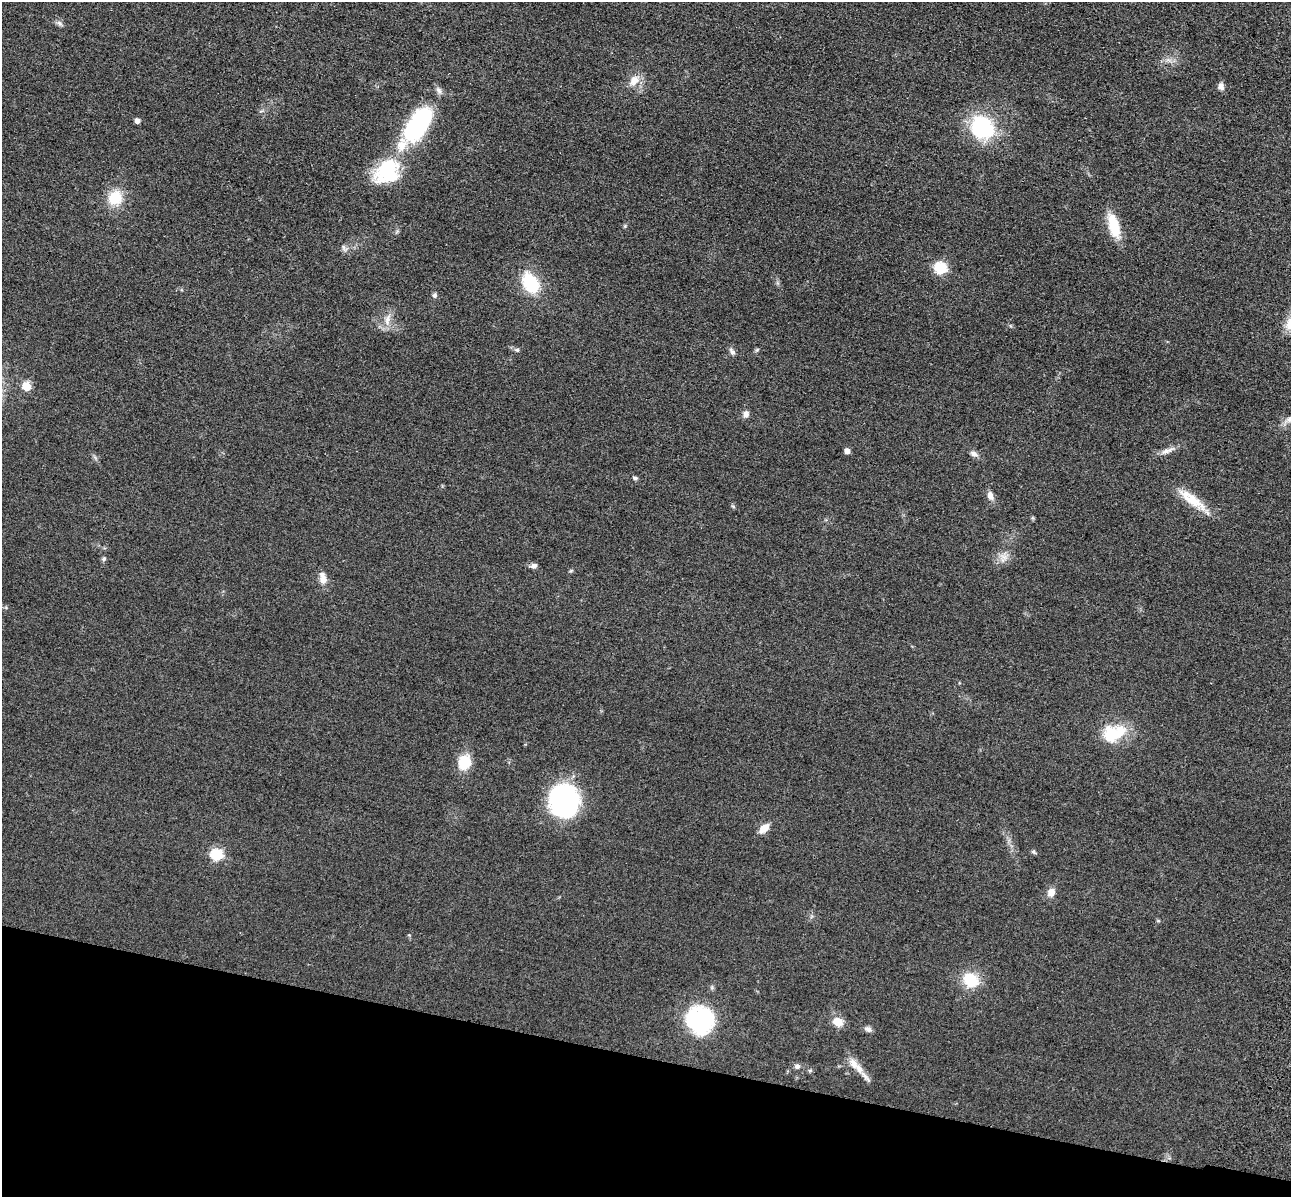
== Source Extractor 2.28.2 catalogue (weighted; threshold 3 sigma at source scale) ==
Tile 15 of 4 x 4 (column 3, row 4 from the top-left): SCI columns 2751-4039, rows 396-1590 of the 5350 x 5365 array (HDU 1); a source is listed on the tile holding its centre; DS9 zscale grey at full resolution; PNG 1293 x 1199 px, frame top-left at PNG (2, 2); no overlay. Shown black and unused: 12% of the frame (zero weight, under 3 of 4 exposures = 9% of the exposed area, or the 3 px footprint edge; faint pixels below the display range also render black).
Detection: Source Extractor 2.28.2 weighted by HDU 2 'WHT'; one run over the whole footprint, this tile lists its part. Background 0.0485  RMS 0.0084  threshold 0.0377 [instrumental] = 3 sigma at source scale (4.5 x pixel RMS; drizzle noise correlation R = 1.50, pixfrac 1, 0.05/0.05 arcsec/px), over >= 5 px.
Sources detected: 53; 2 inside a brighter object's white glare — not listed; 2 inside a brighter listed object's ellipse — not listed separately; the other 49 listed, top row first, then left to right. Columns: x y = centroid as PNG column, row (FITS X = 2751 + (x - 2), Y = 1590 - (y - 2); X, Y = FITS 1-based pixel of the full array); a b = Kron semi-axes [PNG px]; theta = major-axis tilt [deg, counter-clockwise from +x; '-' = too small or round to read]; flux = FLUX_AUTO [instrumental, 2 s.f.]
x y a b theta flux
60 23 10 6 -44 2.5
634 80 17 11 46 9.7
1221 86 10 6 -80 3.9
137 121 5 4 - 4.4
418 124 45 21 57 98
982 127 27 24 -47 70
386 169 36 20 45 52
115 198 15 13 60 25
625 226 5 4 - 0.97
1114 226 32 12 -74 23
344 248 11 5 -63 2.5
940 268 6 6 - 85
531 283 18 12 -59 45
435 295 7 6 - 2
387 320 20 8 80 7.3
517 350 7 5 -11 1.6
757 350 6 5 - 1.2
732 352 11 6 -51 2.7
26 386 6 5 - 26
746 414 9 7 80 3.7
1289 419 11 8 39 4
847 451 5 4 - 5.3
1167 451 23 6 22 5.8
974 454 10 6 -27 3.5
635 478 6 4 -7 1.7
990 496 12 8 -69 4.6
1192 500 43 12 -37 21
733 506 6 4 -43 1.1
1003 557 14 12 -13 7
104 559 6 5 - 1.5
534 566 9 6 14 2.7
571 571 6 4 42 1.1
323 578 16 9 -76 7.1
1112 734 26 24 28 29
464 762 17 13 65 20
564 801 31 29 -65 120
764 828 11 7 41 10
1033 852 6 5 - 1.4
217 855 6 6 - 85
1051 892 10 8 65 6.4
1158 921 6 4 -19 0.88
971 980 16 13 -29 28
700 1020 26 26 - 91
837 1022 11 9 -24 10
868 1029 9 7 -23 2.9
853 1063 18 10 -54 7.6
797 1066 7 6 - 2.7
810 1071 6 5 - 1.3
865 1076 22 5 -48 4
Isophote crosses this tile's border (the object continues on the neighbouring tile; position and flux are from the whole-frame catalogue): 1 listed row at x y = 1289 419